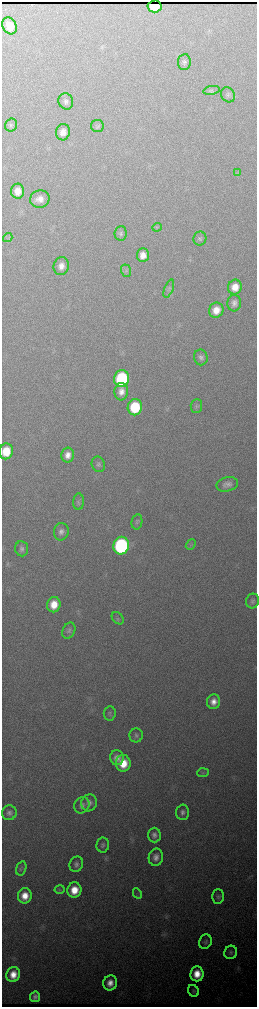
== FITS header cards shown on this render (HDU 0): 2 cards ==
NAXIS1  =                  510 / length of data axis 1
NAXIS2  =                 2010 / length of data axis 2

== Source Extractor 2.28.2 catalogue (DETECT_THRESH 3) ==
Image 510 x 2010 px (HDU 0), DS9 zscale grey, zoomed out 1/2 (1 PNG px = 2 x 2 image px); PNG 259 x 1009 px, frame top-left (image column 2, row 2010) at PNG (2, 2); each listed source drawn as its Kron ellipse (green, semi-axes under 4 px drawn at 4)
Background 2800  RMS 34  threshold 101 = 3 sigma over >= 5 px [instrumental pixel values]
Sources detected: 69; all 69 listed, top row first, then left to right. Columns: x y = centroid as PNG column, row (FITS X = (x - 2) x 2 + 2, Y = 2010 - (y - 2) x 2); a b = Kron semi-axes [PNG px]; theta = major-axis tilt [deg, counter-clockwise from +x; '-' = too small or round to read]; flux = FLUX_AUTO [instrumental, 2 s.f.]
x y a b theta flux
154 6 7 6 - 4.6e+04
10 26 9 6 -62 8.1e+04
184 62 8 6 83 2.1e+04
211 90 8 4 10 1.3e+04
228 95 8 6 -55 2.2e+04
66 101 8 7 - 2.7e+04
11 125 6 6 - 1.6e+04
97 126 6 6 - 1.5e+04
63 132 8 7 - 5.2e+04
238 173 4 2 - 5.2e+03
17 191 7 6 - 7.1e+04
40 199 10 8 12 5.9e+04
157 227 4 3 - 7.5e+03
121 233 7 6 - 1.8e+04
8 238 5 3 - 9.1e+03
200 238 7 6 - 1.8e+04
143 255 7 6 - 6.0e+04
61 266 9 7 74 5.3e+04
126 271 6 5 - 1.6e+04
235 287 7 6 - 8.9e+04
169 289 9 4 69 1.8e+04
234 303 8 6 84 3.3e+04
216 310 8 7 - 8.8e+04
201 357 8 6 -80 2.5e+04
122 379 8 7 - 7.4e+05
121 392 8 7 - 5.2e+04
196 406 7 5 86 1.6e+04
135 407 8 7 - 3.6e+05
6 451 8 7 - 1.6e+05
68 455 7 6 - 5.5e+04
98 464 8 6 -66 2.1e+04
227 484 11 7 13 4.0e+04
79 502 8 5 89 1.7e+04
137 522 8 5 79 1.6e+04
61 532 9 7 79 3.6e+04
191 545 6 4 50 1.2e+04
121 546 9 8 - 1.3e+06
22 549 8 6 -84 2.5e+04
253 601 7 6 - 2.1e+04
54 605 8 6 80 1.2e+05
118 618 7 5 -47 1.7e+04
69 631 8 6 63 2.1e+04
214 702 7 6 - 5.8e+04
110 713 7 6 - 1.5e+04
136 735 7 6 - 2.0e+04
117 758 7 7 - 4.6e+04
123 763 8 7 - 1.5e+05
203 773 6 3 5 9.7e+03
89 803 8 7 - 3.7e+04
82 805 8 7 - 3.0e+04
183 812 7 6 - 2.8e+04
9 813 7 7 - 2.7e+04
154 835 7 6 - 3.0e+04
103 845 7 6 - 2.1e+04
156 857 8 7 - 4.5e+04
76 864 8 6 67 2.7e+04
21 868 7 5 72 1.5e+04
60 890 5 4 - 1.1e+04
74 890 7 7 - 1.3e+05
137 894 5 2 - 7.9e+03
25 896 8 7 - 9.8e+04
218 896 7 6 - 1.8e+04
205 942 7 6 - 1.7e+04
231 952 7 6 - 1.7e+04
197 974 7 6 - 1.2e+05
13 975 7 6 - 9.8e+04
110 983 7 6 - 6.7e+04
193 991 6 5 - 1.2e+04
35 997 5 5 - 3.2e+04